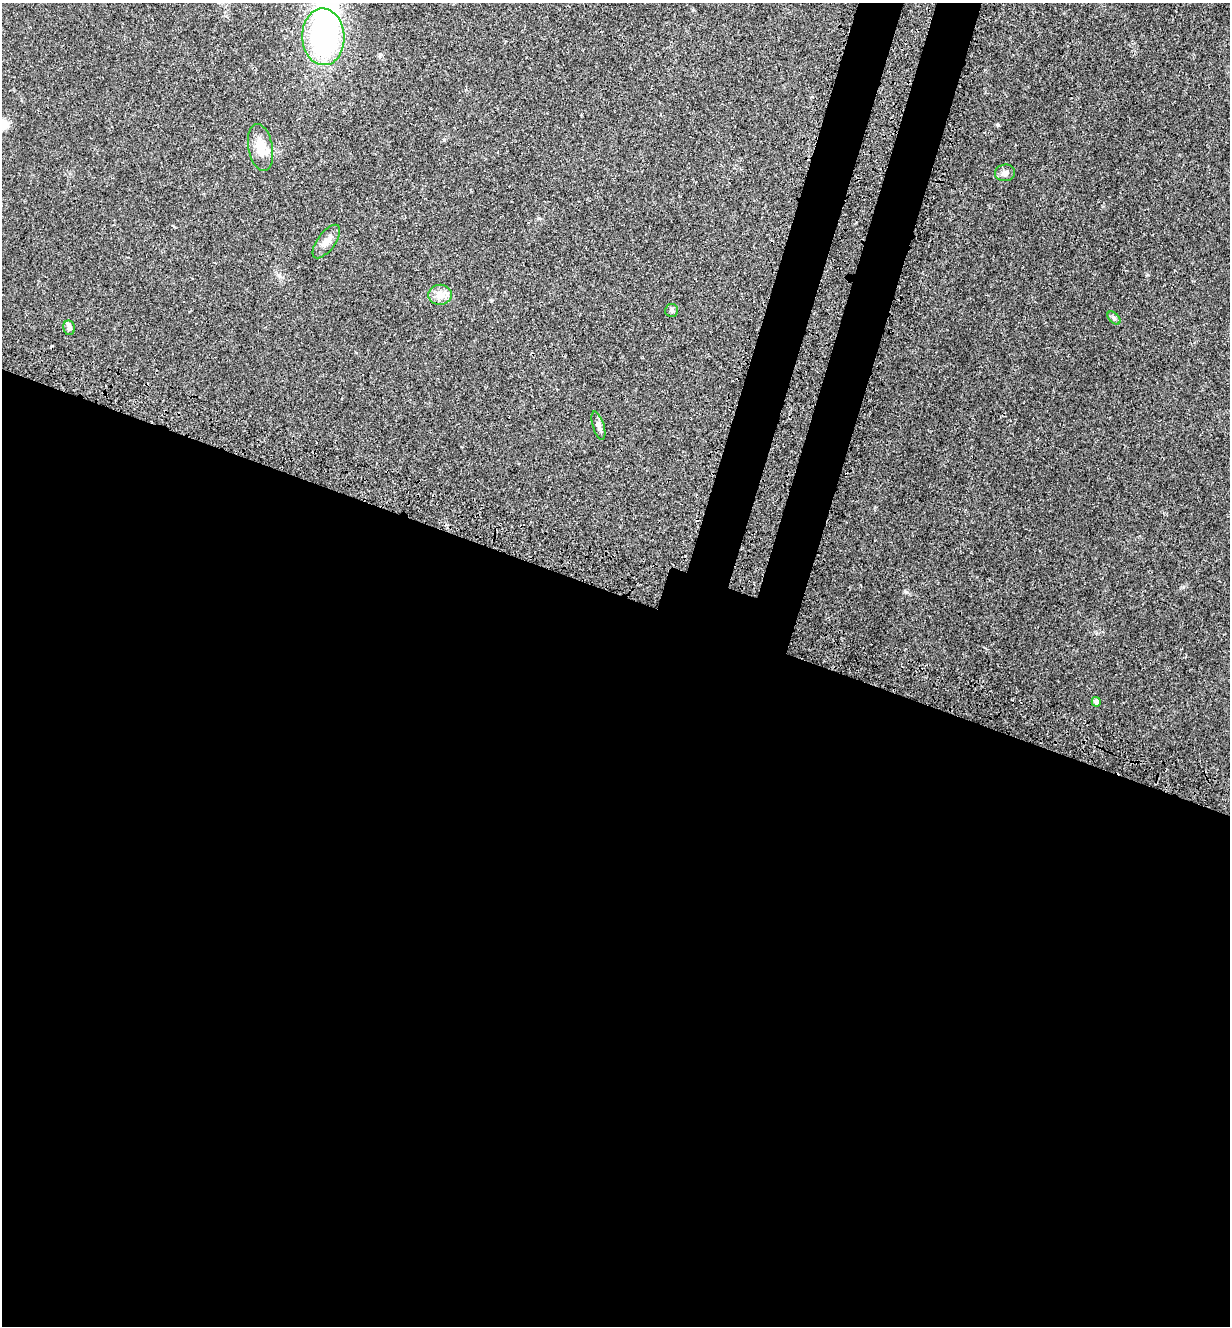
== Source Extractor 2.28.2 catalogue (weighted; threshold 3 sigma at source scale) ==
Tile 14 of 4 x 4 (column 2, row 4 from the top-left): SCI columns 1449-2676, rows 100-1423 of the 5480 x 5490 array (HDU 1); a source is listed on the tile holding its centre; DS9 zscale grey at full resolution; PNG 1232 x 1328 px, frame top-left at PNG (2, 3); each listed source drawn as its Kron ellipse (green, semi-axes under 4 px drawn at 4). Shown black and unused: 59% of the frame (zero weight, under 3 of 4 exposures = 8% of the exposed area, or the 3 px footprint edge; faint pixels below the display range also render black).
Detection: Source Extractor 2.28.2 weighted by HDU 2 'WHT'; one run over the whole footprint, this tile lists its part. Background 0.022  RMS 0.0035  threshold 0.0156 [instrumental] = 3 sigma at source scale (4.5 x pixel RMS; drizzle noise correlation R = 1.50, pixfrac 1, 0.05/0.05 arcsec/px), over >= 5 px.
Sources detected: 12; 1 inside a brighter object's white glare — neither listed nor drawn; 1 inside a brighter listed object's ellipse — not listed separately; the other 10 listed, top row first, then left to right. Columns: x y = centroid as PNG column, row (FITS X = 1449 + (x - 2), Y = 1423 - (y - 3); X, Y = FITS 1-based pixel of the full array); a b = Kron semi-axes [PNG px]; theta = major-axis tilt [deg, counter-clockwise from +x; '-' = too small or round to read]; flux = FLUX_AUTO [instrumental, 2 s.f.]
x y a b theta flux
323 37 28 21 -88 55
261 148 24 12 -79 5.5
1005 173 10 8 6 1.4
326 241 20 8 53 2.8
440 295 12 10 6 3.2
671 310 6 6 - 0.71
1114 318 8 4 -45 0.63
69 328 7 6 - 0.84
598 426 14 5 -72 1.4
1096 702 5 4 - 1.2
Unlisted compact peaks at least as high as the median listed source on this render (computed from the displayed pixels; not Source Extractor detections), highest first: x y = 998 125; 906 592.